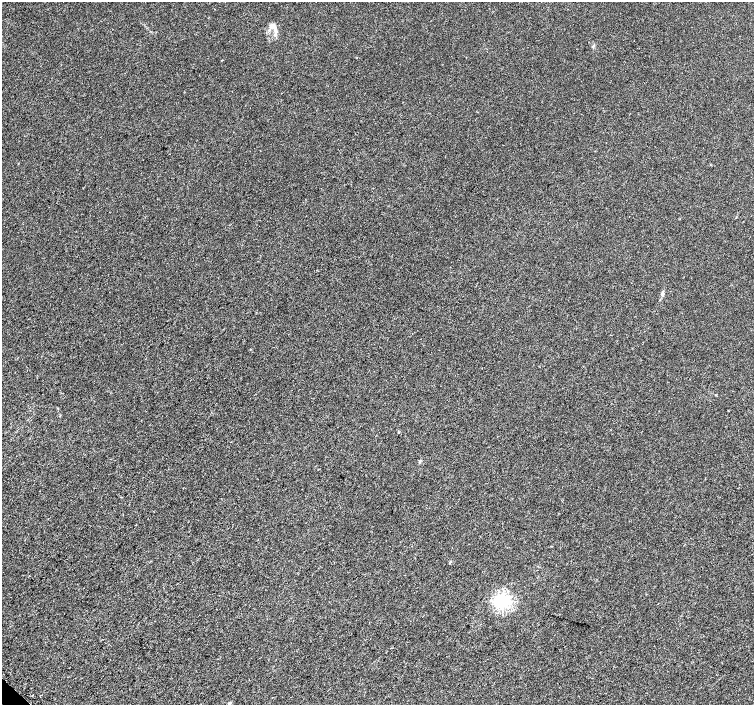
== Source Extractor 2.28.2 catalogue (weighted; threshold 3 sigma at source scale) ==
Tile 7 of 4 x 4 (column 3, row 2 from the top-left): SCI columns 3040-4543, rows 3008-4412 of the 6096 x 6087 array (HDU 1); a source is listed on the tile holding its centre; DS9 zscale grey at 2 x 2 block average (1 PNG px = mean of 2 x 2 image px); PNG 756 x 707 px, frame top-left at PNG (2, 2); no overlay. Shown black and unused: <1% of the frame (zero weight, under 3 of 5 exposures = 3% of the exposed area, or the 3 px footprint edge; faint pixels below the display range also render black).
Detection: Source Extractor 2.28.2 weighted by HDU 2 'WHT'; one run over the whole footprint, this tile lists its part. Background 3.81e-05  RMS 0.0014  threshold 0.00625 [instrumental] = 3 sigma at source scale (4.5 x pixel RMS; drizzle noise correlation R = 1.50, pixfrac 1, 0.0396/0.0396 arcsec/px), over >= 5 px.
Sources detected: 8; all 8 listed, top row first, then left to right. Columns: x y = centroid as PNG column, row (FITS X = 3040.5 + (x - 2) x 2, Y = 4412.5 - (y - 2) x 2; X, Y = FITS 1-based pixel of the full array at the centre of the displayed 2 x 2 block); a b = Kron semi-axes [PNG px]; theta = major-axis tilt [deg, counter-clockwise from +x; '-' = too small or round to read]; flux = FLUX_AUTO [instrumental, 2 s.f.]
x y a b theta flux
272 27 8 3 -80 0.95
275 29 7 3 76 1
593 46 5 3 - 0.38
662 293 4 4 - 0.58
420 461 3 2 - 0.26
450 562 4 2 - 0.28
503 601 4 3 - 72
229 704 4 4 - 0.5
Isophote crosses this tile's border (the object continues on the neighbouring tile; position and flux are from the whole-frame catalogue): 1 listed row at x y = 229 704